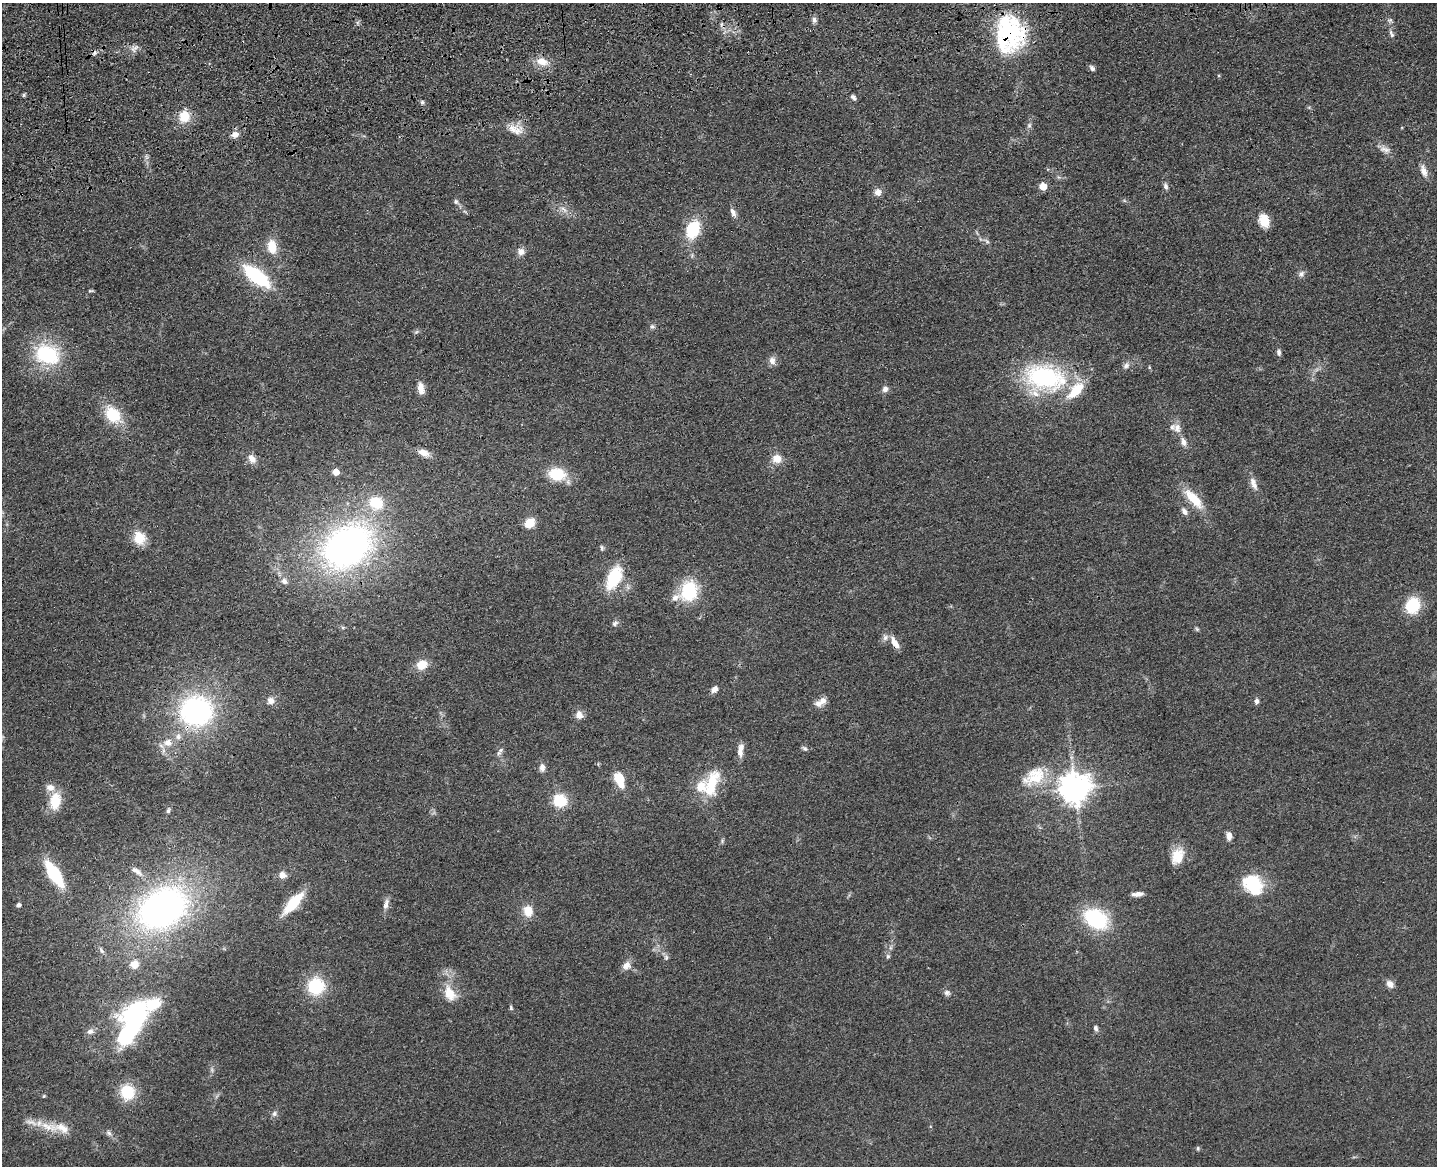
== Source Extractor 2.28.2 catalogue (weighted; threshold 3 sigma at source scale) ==
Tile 8 of 3 x 4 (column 2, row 3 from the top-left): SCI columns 1699-3133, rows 1281-2444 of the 4726 x 4887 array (HDU 1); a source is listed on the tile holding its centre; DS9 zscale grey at full resolution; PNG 1439 x 1168 px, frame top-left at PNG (2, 3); no overlay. Shown black and unused: <1% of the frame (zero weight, under 3 of 4 exposures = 6% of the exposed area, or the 3 px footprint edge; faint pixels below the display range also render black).
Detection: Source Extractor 2.28.2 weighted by HDU 2 'WHT'; one run over the whole footprint, this tile lists its part. Background 0.0547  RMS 0.0057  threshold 0.0257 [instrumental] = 3 sigma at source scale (4.5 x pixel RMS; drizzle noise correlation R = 1.50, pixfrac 1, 0.05/0.05 arcsec/px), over >= 5 px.
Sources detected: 130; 2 too faint to see at this stretch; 1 inside a brighter object's white glare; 1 cosmic-ray / hot-pixel residue — not listed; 13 inside a brighter listed object's ellipse — not listed separately; the other 113 listed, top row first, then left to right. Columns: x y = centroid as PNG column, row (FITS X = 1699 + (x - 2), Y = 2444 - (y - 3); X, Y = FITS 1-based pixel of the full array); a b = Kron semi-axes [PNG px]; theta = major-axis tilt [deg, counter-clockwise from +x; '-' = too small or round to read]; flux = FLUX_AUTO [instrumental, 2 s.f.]
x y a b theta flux
814 20 9 7 -83 1.8
1010 34 43 33 86 67
1391 34 12 5 -68 1.8
134 49 15 6 41 2.7
542 62 17 10 -16 7.2
1092 68 8 5 -51 1.7
1219 76 5 3 - 0.59
24 95 6 4 89 0.75
853 97 8 5 -52 1.4
422 102 6 5 - 1
184 116 11 10 - 12
1029 126 8 6 89 1.5
512 129 16 15 - 7.2
235 134 9 8 - 3.3
1385 149 15 7 -14 3.4
1424 171 17 7 -72 4.2
1043 186 5 5 - 13
1166 186 8 5 -72 1.6
878 192 9 8 - 3.3
456 202 8 6 -60 1.4
564 209 13 5 -45 2.5
733 212 12 6 -64 2.5
1264 221 14 10 -71 8.5
693 230 17 13 67 24
987 241 9 3 -45 1.1
272 247 17 11 -80 9.6
521 252 10 9 - 3.2
1301 274 9 7 57 2
257 276 27 11 -38 48
90 291 7 3 1 0.68
652 327 7 6 - 1.2
1279 352 7 5 -87 1.8
47 354 29 22 -17 39
772 361 10 8 -89 3.4
1126 366 10 7 52 2.2
1149 367 5 3 - 0.63
1045 377 39 22 -11 81
421 388 15 7 -79 4.5
885 389 8 7 - 2.3
113 415 19 13 -50 20
1177 428 15 11 -62 4.5
1183 442 12 6 -77 3.2
423 453 14 8 -24 4.7
252 459 12 9 -54 4
777 459 10 10 - 6.3
336 472 5 5 - 6.5
557 474 15 11 -10 22
1253 481 14 8 -87 3.2
1194 499 31 11 -48 14
1184 511 10 6 -58 2.4
529 523 10 8 39 9
139 538 13 12 - 12
347 546 56 42 35 210
602 548 7 4 -84 0.96
614 578 25 13 65 26
284 581 9 8 - 2.7
689 591 23 18 77 28
1412 606 15 12 71 22
615 623 9 6 39 1.6
1197 629 6 4 -46 0.83
895 642 19 7 -59 4.7
422 665 14 11 23 7.9
714 689 9 6 41 2.9
271 701 9 9 - 3.5
822 701 11 9 45 3.6
1257 701 6 5 - 1.7
196 711 26 23 1 120
579 715 10 9 - 3.9
178 736 9 7 -90 2.4
168 743 11 10 - 5.3
741 748 12 8 87 3.3
805 748 8 5 -47 1.2
501 750 10 6 66 1.9
542 768 10 6 89 2.7
1034 776 35 21 29 21
619 779 16 9 -69 14
711 784 37 15 71 21
1075 789 9 9 - 930
55 801 18 11 82 14
560 801 11 11 - 20
168 811 6 5 - 1.1
1229 836 8 6 -84 3.5
1177 856 21 14 62 10
138 872 12 7 -37 3
54 874 23 9 -58 38
282 875 8 8 - 3.5
1253 885 22 17 -54 30
1137 894 13 5 6 3.2
293 903 21 8 49 26
386 904 15 6 74 3
18 905 4 4 - 2.1
162 908 58 42 31 190
528 911 13 10 -77 8.1
1096 919 22 16 -32 49
101 951 9 5 -50 1.5
888 956 6 5 - 1
666 957 8 6 -90 1.5
134 964 9 8 - 6.4
626 965 12 10 32 4.1
1390 984 10 8 -48 3.4
316 986 16 16 - 28
947 992 9 7 -16 1.8
450 993 23 14 -63 11
511 1008 7 4 -73 0.87
134 1018 41 25 67 77
1096 1028 7 5 -71 1.4
90 1031 9 8 - 2.4
127 1092 16 15 - 18
44 1096 5 4 - 0.66
274 1114 8 6 60 1.6
48 1127 32 11 -14 13
109 1133 8 6 -41 1.7
1198 1148 6 5 - 0.81
Overlapping masked pixels (flux is a lower limit): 2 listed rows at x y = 1010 34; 196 711